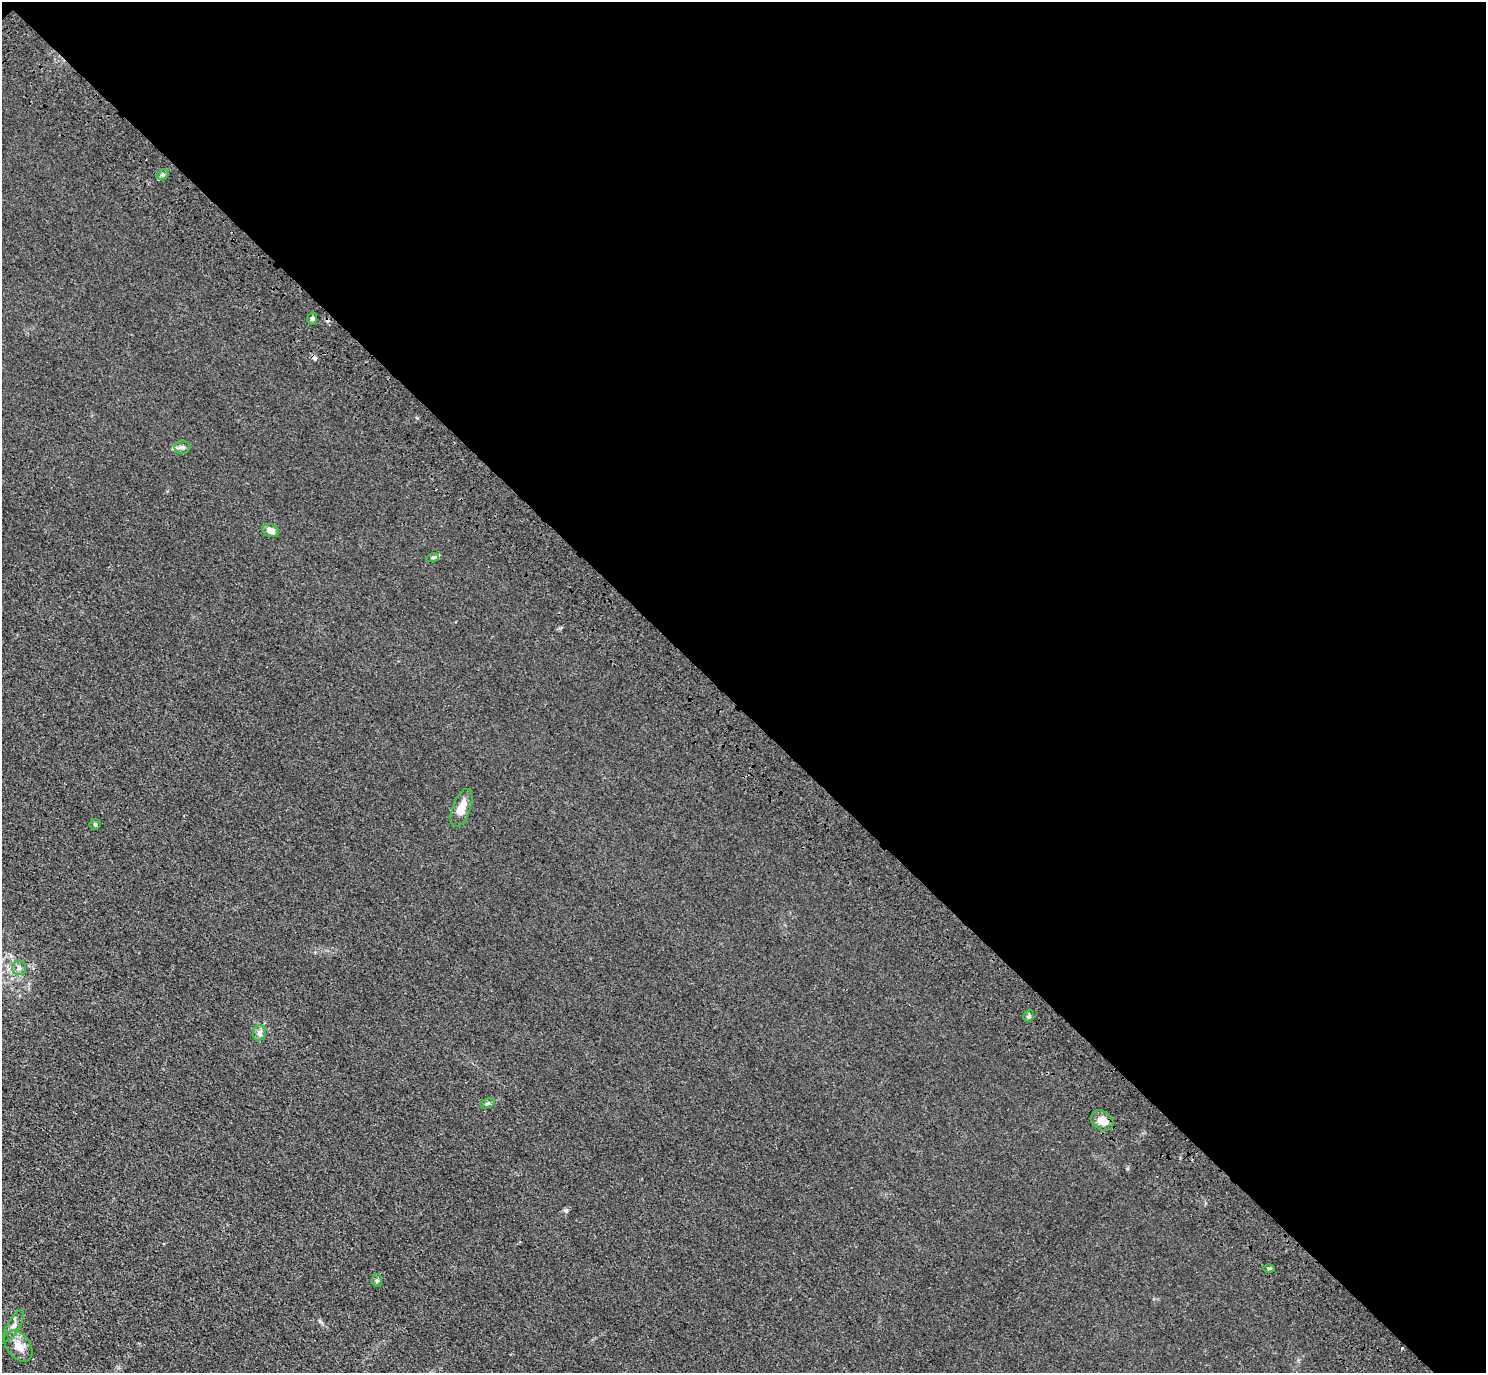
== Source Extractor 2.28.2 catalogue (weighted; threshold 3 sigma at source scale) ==
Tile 3 of 4 x 4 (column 3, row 1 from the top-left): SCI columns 3061-4544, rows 4501-5871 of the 6120 x 6120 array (HDU 1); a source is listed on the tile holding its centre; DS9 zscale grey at full resolution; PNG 1488 x 1375 px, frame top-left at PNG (2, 2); each listed source drawn as its Kron ellipse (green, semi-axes under 4 px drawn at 4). Shown black and unused: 52% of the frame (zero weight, under 3 of 4 exposures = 6% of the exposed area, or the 3 px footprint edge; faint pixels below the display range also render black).
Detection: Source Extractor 2.28.2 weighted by HDU 2 'WHT'; one run over the whole footprint, this tile lists its part. Background 0.0132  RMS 0.0053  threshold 0.024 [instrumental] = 3 sigma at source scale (4.5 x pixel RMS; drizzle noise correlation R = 1.50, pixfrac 1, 0.05/0.05 arcsec/px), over >= 5 px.
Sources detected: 18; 2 cosmic-ray / hot-pixel residue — neither listed nor drawn; the other 16 listed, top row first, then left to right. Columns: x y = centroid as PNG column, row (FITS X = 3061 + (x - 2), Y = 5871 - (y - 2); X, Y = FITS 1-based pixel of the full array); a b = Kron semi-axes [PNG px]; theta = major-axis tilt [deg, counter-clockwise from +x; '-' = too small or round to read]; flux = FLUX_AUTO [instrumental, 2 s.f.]
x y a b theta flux
163 175 6 5 - 1.1
312 319 6 5 - 1.1
182 447 8 6 0 1.7
271 531 8 6 -21 3.3
433 557 6 4 19 0.83
462 808 20 9 70 7.3
95 824 5 5 - 0.75
19 968 7 7 - 1.7
1029 1016 6 5 - 0.95
259 1033 8 6 68 2.5
487 1103 7 4 20 1
1102 1120 12 9 -34 6
1269 1268 6 4 0 0.73
377 1280 6 5 - 0.96
14 1326 18 6 60 3
18 1346 17 11 -52 6.6
Unlisted compact peaks at least as high as the median listed source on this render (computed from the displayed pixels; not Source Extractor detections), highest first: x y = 566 1210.